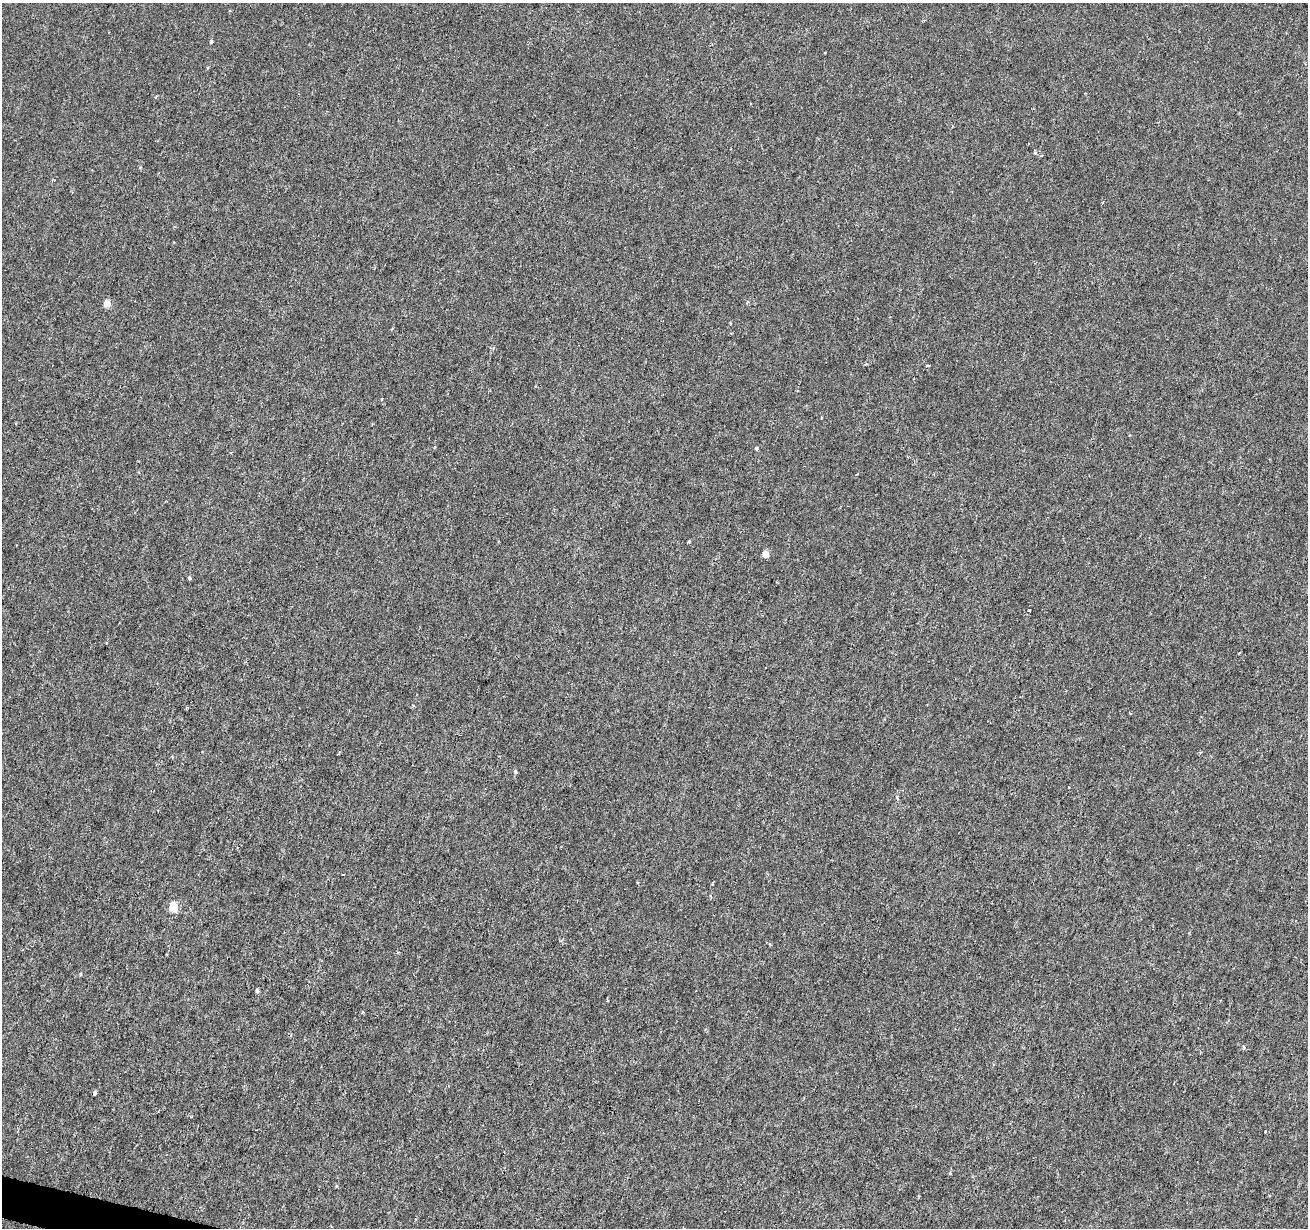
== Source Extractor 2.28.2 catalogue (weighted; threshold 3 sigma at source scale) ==
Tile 7 of 4 x 4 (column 3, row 2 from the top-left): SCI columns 2615-3920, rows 2674-3899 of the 5238 x 5411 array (HDU 1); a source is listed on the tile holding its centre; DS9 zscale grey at full resolution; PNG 1310 x 1230 px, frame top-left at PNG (2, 3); no overlay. Shown black and unused: <1% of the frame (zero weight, under 3 of 6 exposures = <1% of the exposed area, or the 3 px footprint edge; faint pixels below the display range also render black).
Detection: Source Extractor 2.28.2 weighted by HDU 2 'WHT'; one run over the whole footprint, this tile lists its part. Background -2.38e-04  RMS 0.0015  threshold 0.00616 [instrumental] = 3 sigma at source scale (4.09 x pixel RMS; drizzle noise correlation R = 1.36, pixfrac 0.8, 0.0396/0.0396 arcsec/px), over >= 5 px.
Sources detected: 21; all 21 listed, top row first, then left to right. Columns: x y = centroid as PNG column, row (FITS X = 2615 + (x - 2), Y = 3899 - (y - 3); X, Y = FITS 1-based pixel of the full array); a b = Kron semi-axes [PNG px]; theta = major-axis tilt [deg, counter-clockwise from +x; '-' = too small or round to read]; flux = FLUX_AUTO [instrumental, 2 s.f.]
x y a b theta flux
211 41 4 4 - 0.25
1035 153 4 3 - 0.26
107 304 5 4 - 2.3
730 323 4 2 - 0.12
927 365 4 2 - 0.16
382 399 4 2 - 0.092
434 447 4 3 - 0.12
756 448 4 3 - 0.43
689 541 5 3 - 0.13
765 554 4 4 - 2.1
189 578 4 3 - 0.3
1029 610 3 2 - 0.17
515 772 6 4 -70 0.21
174 907 5 5 - 4.3
80 974 5 3 - 0.11
257 991 5 4 - 0.24
363 1012 4 3 - 0.13
1244 1047 5 3 - 0.16
94 1093 4 3 - 0.93
1265 1132 3 3 - 0.3
336 1186 5 3 - 0.13
Overlapping masked pixels (flux is a lower limit): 1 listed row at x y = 94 1093